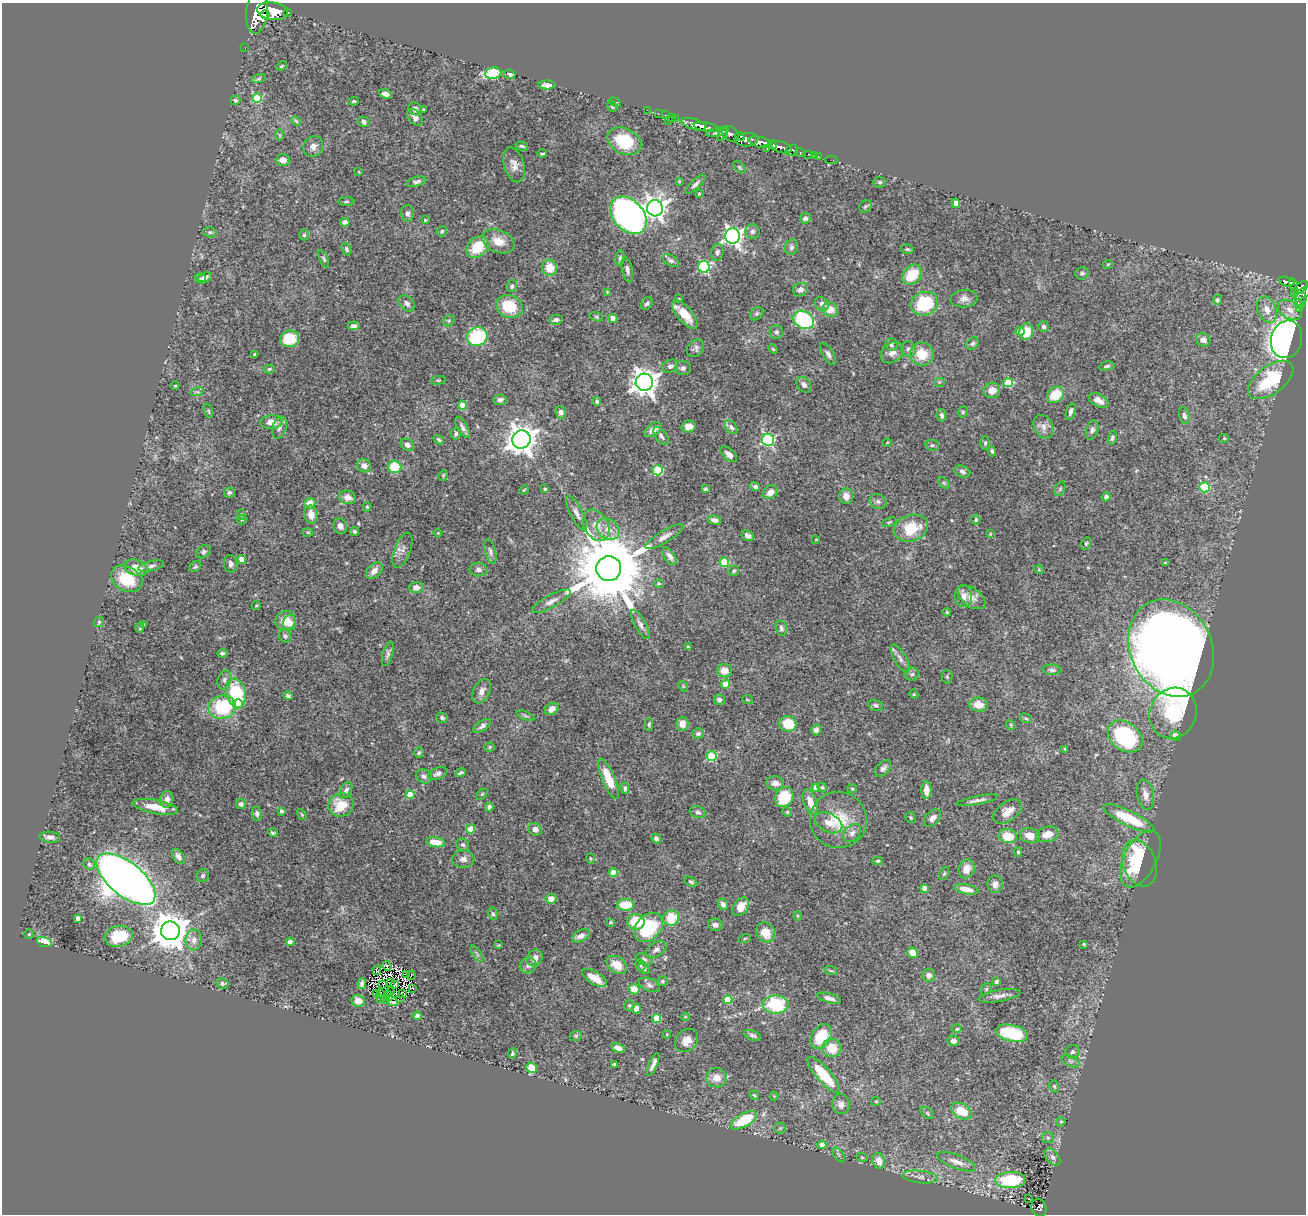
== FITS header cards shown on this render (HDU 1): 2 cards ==
NAXIS1  =                 1304
NAXIS2  =                 1212

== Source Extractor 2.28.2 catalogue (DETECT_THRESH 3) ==
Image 1304 x 1212 px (HDU 1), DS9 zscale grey, 1 PNG px = 1 image px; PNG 1308 x 1216 px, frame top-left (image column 1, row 1212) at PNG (2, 3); each listed source drawn as its Kron ellipse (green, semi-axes under 4 px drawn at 4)
Background 1.37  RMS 0.029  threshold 0.0856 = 3 sigma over >= 5 px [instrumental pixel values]
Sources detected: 470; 8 with non-positive FLUX_AUTO (blend fragments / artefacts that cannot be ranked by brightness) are neither listed nor drawn; the other 462 listed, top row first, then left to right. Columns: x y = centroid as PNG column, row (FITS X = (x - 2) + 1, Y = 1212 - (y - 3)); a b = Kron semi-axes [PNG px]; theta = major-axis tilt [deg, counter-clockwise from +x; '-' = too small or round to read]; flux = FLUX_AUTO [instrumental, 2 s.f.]
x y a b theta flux
272 11 15 9 -8 6200
257 12 21 10 85 8000
288 13 3 3 - 140
265 15 4 3 - 1200
245 47 3 2 - 28
281 66 6 3 28 2.2
493 73 8 5 8 150
510 74 5 4 - 4.2
259 79 7 4 17 3.8
547 85 9 4 1 8.7
385 94 6 4 -18 8.4
257 98 5 4 - 75
235 100 5 4 - 4.3
354 101 5 3 - 2.9
615 102 6 3 -28 2.9
612 106 5 4 - 3.3
415 109 7 6 - 9
424 110 3 3 - 2.4
647 110 2 2 - 16
659 114 2 2 - 18
665 115 3 2 - 44
415 117 9 6 -50 8.6
671 117 2 2 - 23
675 118 3 2 - 45
668 120 2 2 - 77
296 121 6 3 -45 2.2
364 122 5 5 - 6.8
694 124 13 5 -17 2400
706 127 12 4 -11 2000
716 132 11 4 10 680
723 134 8 3 59 620
730 134 9 7 -36 1300
280 135 6 4 -89 2.3
740 136 5 4 - 670
747 140 11 6 4 1700
624 141 18 13 -26 79
760 142 12 5 -14 3300
772 145 4 3 - 630
313 146 11 9 53 11
522 146 6 4 -15 3.4
781 147 11 5 -17 2200
767 149 4 3 - 210
792 150 6 5 - 450
800 153 4 3 - 200
542 154 5 3 - 2.3
809 154 4 3 - 99
814 155 2 2 - 15
819 157 3 2 - 18
283 160 7 6 - 15
831 160 6 2 0 27
514 165 18 10 -73 15
739 167 7 4 -46 3
359 172 4 2 - 1.3
679 181 4 4 - 2
417 182 10 4 15 5.7
880 182 6 5 - 3.5
695 184 12 4 45 6.5
699 193 3 3 - 1.7
346 201 8 4 0 2.9
956 203 5 4 - 6.1
865 206 7 5 44 3.2
655 208 8 8 - 1300
408 213 8 6 -86 5.8
628 215 21 15 -48 920
805 218 5 5 - 6
425 220 3 3 - 1.9
345 222 4 4 - 6.1
442 231 5 4 - 3.4
752 231 7 7 - 6.5
210 232 7 5 -19 3.5
304 235 5 5 - 3.6
732 236 8 7 - 810
498 241 17 11 -23 26
477 247 12 9 46 53
791 247 7 6 - 5.3
346 249 7 4 -65 3.8
907 249 6 4 -14 3
717 252 8 6 78 4.9
620 258 7 5 82 4.1
324 259 9 4 -67 3.8
671 260 9 5 -32 5.4
1108 264 5 3 - 1.7
704 267 6 6 - 200
550 268 8 7 - 33
627 270 13 5 -77 6.6
1082 273 6 6 - 4.8
912 275 11 8 45 55
205 277 7 4 17 6.7
201 279 5 5 - 2.8
1287 282 8 4 -16 340
1293 284 6 4 -78 300
512 286 6 5 - 4.3
1301 287 8 5 39 870
800 290 8 6 25 9.4
607 292 3 3 - 1.5
1295 292 4 3 - 150
1302 293 10 5 30 670
679 299 3 2 - 1.2
964 299 13 9 3 11
1301 299 6 5 - 130
1217 300 5 4 - 3
407 303 9 6 -45 7.5
647 303 7 5 53 3.8
822 304 7 6 - 8.5
924 304 14 11 20 130
1299 304 5 4 - 110
509 306 13 11 -21 71
830 309 8 7 - 21
1300 309 3 3 - 40
1267 310 14 9 -68 19
1290 310 13 8 -32 17
685 314 17 7 -49 35
757 314 7 6 - 3.6
596 317 7 4 -20 2.8
613 318 4 4 - 23
556 320 7 4 6 4.8
804 320 11 8 -32 180
449 321 6 5 - 3.3
354 326 6 4 7 6.8
1044 327 5 5 - 5.7
1020 331 4 4 - 20
776 332 7 6 - 5
1026 332 8 7 - 35
477 337 10 9 - 140
289 339 9 8 - 58
1286 339 19 15 74 1200
1203 340 7 6 - 11
973 343 7 5 44 4.1
891 345 6 6 - 4.8
696 348 10 7 46 6.3
773 349 5 3 - 2.1
908 349 8 7 - 6.7
892 353 12 9 38 13
255 354 3 3 - 2.6
828 354 12 5 -59 6.7
922 354 12 11 - 45
670 366 8 6 25 7
1107 366 8 4 13 3.6
683 368 8 7 - 5.6
269 369 5 4 - 2.8
438 380 7 3 7 2.4
1271 380 26 14 36 110
644 382 8 8 - 2000
939 382 5 5 - 2.7
1008 382 5 4 - 80
804 385 8 6 -52 7.2
175 386 4 3 - 1.7
992 390 8 7 - 21
197 392 7 4 16 3.2
1055 395 9 7 44 48
500 400 6 5 - 6.8
1099 400 11 6 -29 13
597 402 4 4 - 3.5
462 405 4 4 - 35
208 411 7 3 -72 2.6
1071 411 8 4 74 6.5
561 412 6 5 - 7.5
963 412 5 5 - 2.7
942 415 6 4 -81 4.9
1184 416 8 5 -78 6.5
271 422 11 7 1 17
689 426 7 5 13 13
279 427 11 7 72 8.7
462 427 12 5 -60 6.5
731 427 8 5 -51 6.3
1043 427 12 9 -62 12
653 430 9 6 34 12
1092 430 10 6 73 6.3
456 433 6 5 - 3.5
661 436 10 5 -52 6.6
1112 438 7 4 75 4.1
1224 438 5 4 - 2.2
521 439 9 9 - 2500
439 440 6 4 -39 3.6
768 440 6 6 - 260
887 443 4 2 - 1.2
985 443 7 5 89 3.3
407 445 7 5 -35 7.3
932 445 7 5 -11 4.1
992 451 5 4 - 4
729 454 10 5 -41 9
364 466 7 6 - 11
395 467 6 6 - 61
658 470 5 5 - 120
962 471 8 5 -21 6
443 475 5 4 - 2.3
944 483 7 4 -45 2.8
755 487 5 4 - 5.6
1204 487 5 5 - 130
545 489 3 3 - 2.8
705 489 4 3 - 2.6
1060 489 7 4 66 3.3
524 490 5 4 - 1.9
770 492 8 6 38 17
229 493 5 5 - 3.8
846 496 8 7 - 13
348 497 8 6 -13 14
1106 497 5 4 - 4
878 501 9 7 -22 6.1
310 503 5 5 - 18
367 507 4 4 - 2.3
576 513 19 6 -62 10
241 515 5 4 - 2.2
311 515 9 6 -80 18
242 520 5 4 - 2.3
714 520 7 4 -13 8.6
976 520 5 4 - 3.3
889 522 7 4 22 2.7
596 525 16 12 -60 23
340 526 8 6 -69 8.2
911 528 17 13 20 60
608 529 12 10 -40 19
354 531 4 4 - 3
308 532 5 3 - 1.9
438 533 4 4 - 1.6
990 534 4 3 - 1.5
748 536 6 5 - 7.9
664 537 22 6 31 12
816 539 4 2 - 1.4
1086 544 6 4 63 3
402 550 18 8 69 12
490 551 13 5 -75 6.6
203 552 8 6 34 5.4
670 556 10 5 -56 9
242 559 4 4 - 19
724 562 5 4 - 80
1165 563 4 3 - 2.7
231 564 9 7 -83 6.7
151 566 13 5 13 6.9
195 567 6 5 - 2.9
136 568 12 7 -16 25
609 569 12 12 - 29000
479 570 9 6 -2 7.4
1039 570 5 3 - 1.6
374 571 9 6 44 14
734 571 6 5 - 3
127 579 16 12 -29 63
659 583 5 3 - 1.8
416 587 7 5 7 13
964 596 11 8 -89 11
972 597 16 9 -35 16
551 601 22 6 28 13
256 606 4 3 - 1.7
947 612 4 3 - 1.8
285 621 10 9 - 26
99 622 6 4 45 2.6
290 623 8 6 80 12
144 624 3 2 - 2.2
640 624 16 5 -61 8.3
140 628 5 4 - 2.5
781 628 8 5 -76 5.7
285 636 6 5 - 4.2
688 647 4 3 - 2.3
1171 648 50 40 -64 4200
222 653 5 4 - 3.9
388 654 13 5 73 6.3
900 658 16 6 -60 10
1052 670 9 5 -4 5.3
724 671 7 7 - 15
912 674 6 6 - 5.1
947 677 6 5 - 3.2
224 680 10 6 72 6.7
726 684 4 4 - 34
683 686 5 4 - 2.2
482 691 13 8 62 13
236 693 15 9 -76 130
914 694 5 4 - 2.1
288 696 5 3 - 4
719 700 5 5 - 6.2
748 700 5 3 - 1.7
238 704 5 4 - 46
876 705 7 5 -13 4.6
979 705 9 7 -4 21
222 707 14 11 8 120
552 709 7 5 35 12
1173 713 26 23 65 110
525 716 9 3 -21 3.1
442 718 6 5 - 4.8
1026 718 6 4 -21 2.8
649 724 6 4 88 3.3
682 724 7 6 - 18
788 724 8 7 - 53
1011 725 5 4 - 1.9
482 726 10 5 33 5.7
816 730 5 5 - 6.6
698 733 6 5 - 4.7
1125 736 19 14 -36 210
1176 736 5 5 - 16
490 747 5 4 - 2.3
1065 749 4 3 - 2.7
419 753 5 4 - 3.8
712 756 5 5 - 100
883 768 10 6 46 7.3
460 773 5 3 - 3.3
438 774 10 5 22 7
424 776 8 6 -30 6.3
609 779 21 6 -67 44
775 783 9 7 -16 13
822 787 5 4 - 3.1
625 788 6 4 -78 4.3
816 788 4 4 - 19
852 789 5 4 - 2.2
346 790 9 5 63 6
926 790 9 5 90 15
482 794 6 4 45 2.1
410 795 4 4 - 37
1145 795 15 8 -80 15
784 797 10 9 - 64
167 800 8 6 77 13
977 800 21 4 11 8.2
810 802 13 6 -70 24
241 804 5 5 - 6.4
341 805 13 11 23 54
155 807 23 7 -10 36
489 807 4 4 - 5.9
282 811 3 3 - 5.1
698 812 8 5 -20 5.3
787 812 5 4 - 2.1
1008 812 16 9 36 17
257 814 7 5 -83 5.7
302 815 6 3 -59 2
911 817 5 5 - 2.6
933 818 10 6 45 9.9
1129 818 28 7 -26 78
838 820 28 28 - 76
829 823 14 9 -27 19
470 829 4 4 - 37
535 829 7 6 - 11
273 833 5 3 - 3.1
852 833 10 7 47 10
1048 834 11 7 15 22
1008 836 9 7 -13 41
1030 836 10 7 -16 22
50 837 10 5 -6 8.2
656 839 5 4 - 5.2
436 842 9 5 -8 26
463 845 6 5 - 4.4
1018 852 5 3 - 3.1
178 856 8 5 -53 10
463 859 11 8 4 9.8
590 859 5 3 - 1.8
1140 859 31 16 63 140
877 861 5 3 - 2.7
1139 863 24 16 -70 130
89 864 6 5 - 5.5
966 869 9 8 - 22
613 873 4 4 - 37
944 874 7 4 63 2.7
203 876 6 6 - 4.3
126 879 35 16 -39 2600
691 882 7 4 -29 3.6
995 884 9 7 86 10
924 888 4 4 - 9.5
966 889 12 5 -11 19
551 899 5 5 - 15
723 904 6 5 - 7.8
625 905 8 6 -1 47
741 907 10 7 54 27
493 914 6 5 - 3.7
798 916 4 4 - 2
78 918 4 4 - 8.5
671 918 8 7 - 51
610 922 3 3 - 2.9
636 922 9 7 -6 59
715 925 7 6 - 8.9
648 927 16 12 46 120
170 931 9 9 - 4900
765 932 10 9 - 31
29 934 5 4 - 2.4
119 936 14 10 11 65
581 936 9 5 26 11
745 938 6 3 20 2
194 940 10 8 85 12
44 942 7 4 -18 39
290 942 4 4 - 20
1084 944 4 3 - 2.6
499 945 4 3 - 1.7
656 949 11 7 32 8.1
913 953 6 5 - 22
477 954 9 3 -57 3.9
535 958 9 7 56 13
644 959 9 5 -23 4.4
617 965 11 8 -35 27
640 965 6 5 - 3.2
387 966 5 3 - 0.93
528 966 8 7 - 7.3
644 969 7 4 -31 3.6
377 970 5 2 - 2.1
831 971 6 4 -19 2.6
407 974 3 2 - 1.4
411 975 5 2 - 1.6
929 975 6 6 - 8.4
595 978 14 6 -31 22
662 981 5 4 - 2.6
996 981 4 4 - 6.1
222 983 6 5 - 3.7
390 983 3 2 - 0.54
362 984 5 4 - 5.5
383 984 2 2 - 2.4
394 984 3 3 - 0.54
649 985 11 6 -22 6.8
413 988 3 2 - 9
634 989 5 5 - 22
986 989 6 5 - 2.6
391 991 3 2 - 1.6
380 993 3 2 - 1.6
403 993 4 2 - 0.41
376 994 3 2 - 2.6
389 996 5 2 - 0.95
1000 996 21 6 10 12
381 998 2 2 - 1.1
401 998 2 2 - 2
829 998 12 5 -16 9.8
385 999 2 2 - 250
728 1000 4 4 - 63
358 1001 7 6 - 18
392 1001 6 3 -35 17
776 1004 13 9 0 120
629 1005 5 5 - 2.8
636 1009 4 4 - 13
417 1016 4 4 - 7.4
685 1017 4 3 - 1.9
656 1019 4 4 - 63
957 1029 5 4 - 2.8
1012 1033 16 8 -12 98
667 1034 4 4 - 2.1
753 1035 9 5 -22 4.9
576 1036 6 5 - 3.1
821 1036 14 9 56 69
687 1040 13 10 46 17
953 1041 6 5 - 7.9
618 1048 7 4 -26 11
832 1048 9 9 - 36
1072 1052 7 7 - 4.7
512 1053 5 4 - 3.1
1070 1061 9 5 -27 5.3
614 1064 4 3 - 2.6
653 1064 12 4 67 9.1
532 1068 5 5 - 30
824 1075 23 7 -49 69
717 1078 10 9 - 18
1054 1086 6 4 -73 3.1
754 1095 5 3 - 2.5
774 1096 4 4 - 1.8
876 1101 5 4 - 1.9
841 1104 10 9 - 10
962 1111 11 7 -30 42
927 1113 8 5 -37 3.3
744 1120 15 6 30 80
1061 1122 4 4 - 3
780 1128 5 5 - 3.1
1048 1138 6 5 - 3.4
822 1145 4 4 - 22
839 1155 8 4 -55 3.2
862 1157 6 3 -19 2
1052 1157 10 6 -52 7.1
879 1161 8 6 -73 20
957 1162 21 7 -20 17
920 1177 18 6 -6 11
1011 1180 15 8 2 120
1029 1198 3 2 - 3.5
1039 1208 9 7 -72 280
At the frame edge (FLAGS 8, measured only in part): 1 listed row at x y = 1302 293
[8 non-positive-flux detections neither listed nor drawn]